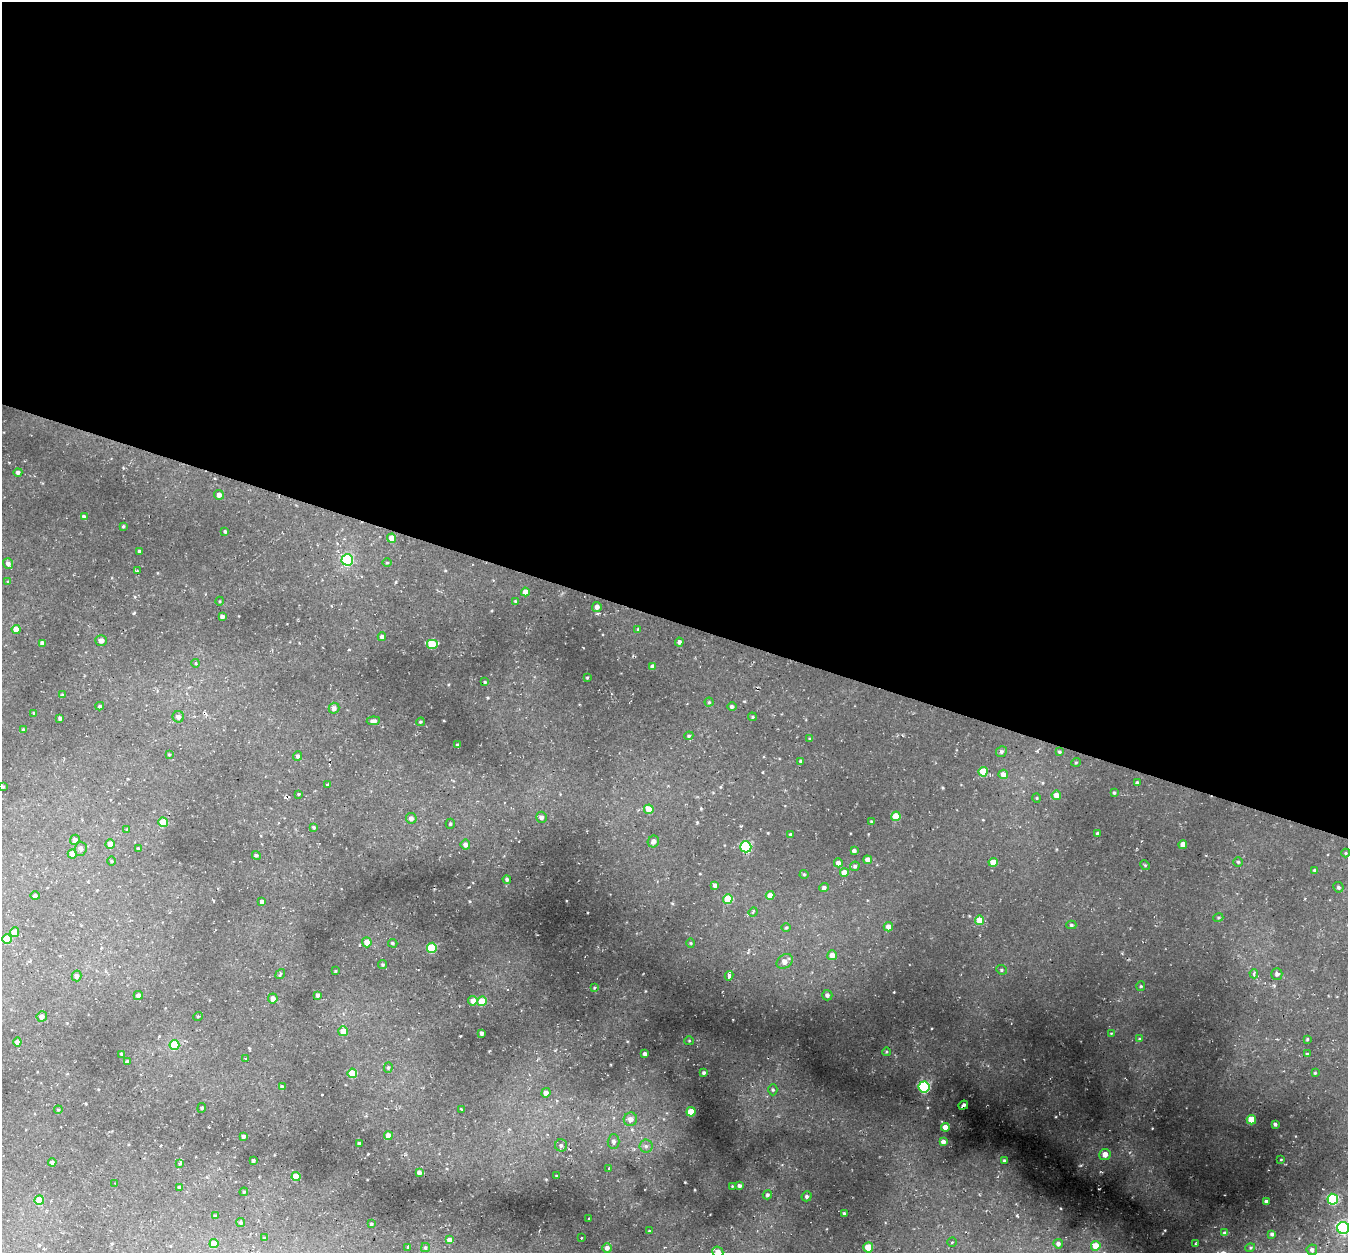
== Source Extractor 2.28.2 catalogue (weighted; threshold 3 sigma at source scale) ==
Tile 3 of 4 x 4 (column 3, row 1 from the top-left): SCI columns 2758-4103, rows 4012-5262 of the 5486 x 5531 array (HDU 1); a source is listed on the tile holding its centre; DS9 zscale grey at full resolution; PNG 1350 x 1255 px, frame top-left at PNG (2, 2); each listed source drawn as its Kron ellipse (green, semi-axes under 4 px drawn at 4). Shown black and unused: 50% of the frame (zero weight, under 2 of 3 exposures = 6% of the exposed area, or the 3 px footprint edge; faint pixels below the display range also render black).
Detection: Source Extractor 2.28.2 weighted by HDU 2 'WHT'; one run over the whole footprint, this tile lists its part. Background 0.0339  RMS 0.005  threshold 0.0223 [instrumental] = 3 sigma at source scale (4.5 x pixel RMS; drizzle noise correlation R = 1.50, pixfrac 1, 0.05/0.05 arcsec/px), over >= 5 px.
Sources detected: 218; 5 cosmic-ray / hot-pixel residue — neither listed nor drawn; the other 213 listed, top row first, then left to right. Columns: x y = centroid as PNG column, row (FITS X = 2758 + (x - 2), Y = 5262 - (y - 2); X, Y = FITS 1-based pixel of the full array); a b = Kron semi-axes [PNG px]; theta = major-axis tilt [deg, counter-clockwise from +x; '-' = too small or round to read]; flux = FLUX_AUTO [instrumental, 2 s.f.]
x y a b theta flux
18 472 4 4 - 1
219 495 5 4 - 2.1
84 517 4 4 - 1.2
123 526 4 3 - 0.57
225 531 3 3 - 0.66
392 538 4 4 - 4.5
140 551 3 3 - 1
347 560 6 5 - 54
387 563 4 3 - 0.42
8 564 5 4 - 1.8
137 571 4 4 - 0.49
7 581 4 3 - 0.6
525 592 4 4 - 3.4
220 601 4 3 - 0.46
515 601 4 3 - 0.46
597 607 5 5 - 2.3
222 617 4 4 - 1.9
16 629 4 4 - 5.3
638 629 4 4 - 0.46
382 637 4 4 - 1.3
101 640 6 5 - 2.2
679 642 4 4 - 1.2
42 643 4 3 - 1.2
432 644 6 5 - 18
195 663 4 3 - 0.51
653 667 4 4 - 2.7
587 677 3 2 - 0.45
485 682 4 4 - 0.52
62 695 4 3 - 0.52
709 702 4 4 - 0.59
100 706 4 3 - 0.64
732 707 5 4 - 1.1
334 708 5 5 - 1.9
34 713 3 3 - 0.42
178 717 6 5 - 2
752 717 4 4 - 0.6
60 718 4 3 - 1.2
373 721 6 4 5 1.6
421 722 4 3 - 0.52
23 729 4 3 - 0.46
689 736 5 4 - 0.69
810 739 4 3 - 0.64
458 745 4 3 - 0.88
1001 752 6 5 - 0.97
1059 752 4 3 - 0.54
169 755 4 3 - 0.45
298 756 5 4 - 0.91
801 761 4 4 - 1.2
1076 762 5 3 - 0.39
983 772 5 4 - 10
1003 774 5 4 - 3.1
1137 783 3 3 - 0.98
328 785 3 3 - 1.4
3 787 4 3 - 0.51
1114 793 3 3 - 0.65
299 794 3 3 - 0.56
1056 795 4 4 - 3.4
1037 798 5 3 - 0.36
649 809 5 4 - 7.8
896 816 5 4 - 12
542 817 5 5 - 1.6
411 818 5 5 - 1.8
871 821 3 3 - 0.44
163 822 4 4 - 11
450 824 5 4 - 0.68
314 827 4 3 - 0.62
127 830 3 3 - 0.58
1098 834 3 3 - 0.81
791 835 3 3 - 1.1
75 840 5 5 - 2.1
653 841 6 5 - 2.1
110 844 5 4 - 3.1
1183 844 4 4 - 3.8
465 845 5 5 - 1.9
746 847 5 5 - 49
81 849 7 6 - 1.4
138 849 3 3 - 0.61
854 851 4 4 - 1.4
1346 853 4 4 - 0.46
72 854 4 4 - 3.6
256 855 5 4 - 0.76
868 860 4 4 - 3.1
112 861 5 3 - 0.45
993 862 4 4 - 5.1
1238 862 5 4 - 0.65
838 863 4 4 - 3
1145 865 5 4 - 0.53
855 866 5 4 - 0.94
1315 870 4 3 - 1
844 873 4 4 - 6
804 874 4 4 - 0.54
507 879 4 4 - 1
715 885 4 4 - 1.1
1338 887 5 5 - 0.9
824 888 5 4 - 1.2
770 895 4 4 - 4.2
35 896 4 4 - 1
728 899 5 5 - 14
262 902 4 4 - 1.6
753 912 5 3 - 0.57
1218 918 5 3 - 0.47
980 920 4 4 - 7.4
1071 925 5 4 - 0.72
786 927 5 3 - 0.46
888 927 4 4 - 2.6
14 932 5 4 - 5.1
7 939 5 4 - 16
367 942 5 5 - 3.5
393 943 5 4 - 0.6
691 943 4 4 - 0.48
432 948 5 5 - 23
832 955 5 5 - 4.1
785 961 9 6 36 3.2
383 965 4 4 - 0.55
1001 970 5 4 - 0.69
336 971 4 2 - 0.33
280 974 5 3 - 0.63
1254 974 4 4 - 1.5
1277 974 6 5 - 1.1
77 976 5 5 - 1.7
729 976 4 3 - 1.7
1141 986 5 4 - 0.57
594 988 4 3 - 0.51
138 995 4 4 - 2
318 995 4 3 - 0.97
827 995 5 5 - 1.6
273 998 5 4 - 2.4
473 1001 4 4 - 3.1
482 1001 5 4 - 11
42 1016 5 5 - 2.2
198 1016 5 3 - 0.39
343 1031 5 5 - 5.1
481 1033 4 3 - 1.3
1111 1033 4 2 - 0.32
1139 1039 4 4 - 0.45
1307 1039 4 3 - 0.47
689 1041 5 4 - 0.49
17 1042 4 4 - 2.6
174 1045 5 5 - 16
886 1052 4 3 - 0.42
122 1054 4 3 - 0.99
645 1054 4 3 - 1.4
1307 1054 3 3 - 0.61
245 1059 3 2 - 0.51
127 1062 4 3 - 1.4
388 1068 5 4 - 0.64
352 1073 5 4 - 15
704 1073 3 3 - 0.98
1315 1073 3 3 - 0.49
282 1087 4 3 - 0.82
924 1087 5 5 - 60
773 1090 5 4 - 0.72
546 1093 5 4 - 2.5
963 1105 5 3 - 1.4
202 1108 5 3 - 0.67
461 1109 3 2 - 0.74
58 1110 4 4 - 0.46
691 1112 4 4 - 11
630 1119 7 6 - 3.3
1251 1120 5 4 - 10
1275 1124 3 3 - 0.82
945 1127 4 4 - 4.6
243 1136 3 3 - 1.1
388 1136 4 4 - 3.9
614 1141 7 6 - 1.9
943 1142 4 4 - 2
359 1143 3 3 - 0.9
561 1145 6 6 - 1.4
646 1146 6 6 - 1.4
1105 1154 6 5 - 3.7
1281 1159 3 2 - 0.29
253 1160 3 3 - 0.77
1004 1161 3 3 - 0.89
52 1162 4 4 - 1
179 1163 4 4 - 0.71
609 1168 3 2 - 0.51
419 1173 4 4 - 1.9
296 1176 4 4 - 11
556 1176 3 2 - 0.43
115 1183 2 2 - 0.26
732 1186 3 2 - 0.31
740 1186 3 3 - 1.3
179 1187 4 3 - 0.76
244 1192 4 4 - 0.47
767 1195 5 4 - 0.96
807 1196 5 4 - 1
1333 1199 5 5 - 36
39 1200 4 4 - 7.1
1266 1202 4 4 - 1.7
844 1213 3 3 - 0.63
215 1216 4 3 - 0.47
589 1219 3 2 - 0.91
241 1223 4 4 - 0.78
371 1224 4 3 - 0.65
1343 1228 6 6 - 79
649 1231 3 2 - 0.33
1225 1233 4 3 - 1.1
1272 1234 4 3 - 0.98
264 1238 4 3 - 0.44
581 1238 2 2 - 0.44
449 1240 4 4 - 1.8
952 1242 4 4 - 0.64
214 1244 4 4 - 7.8
1058 1244 5 4 - 1.2
1196 1244 2 2 - 0.37
1096 1246 5 5 - 6.9
408 1247 4 3 - 2.6
425 1247 4 3 - 0.55
868 1247 5 5 - 10
607 1248 5 5 - 1.9
1250 1248 5 3 - 0.49
1312 1250 5 5 - 1.3
718 1252 5 5 - 2.5
Overlapping masked pixels (flux is a lower limit): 1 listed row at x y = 963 1105
Isophote crosses this tile's border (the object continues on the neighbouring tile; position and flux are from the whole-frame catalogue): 2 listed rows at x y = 1343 1228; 718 1252
Unlisted compact peaks at least as high as the median listed source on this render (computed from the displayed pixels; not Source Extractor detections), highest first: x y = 1060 1208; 1081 1165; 1165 1230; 685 1182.